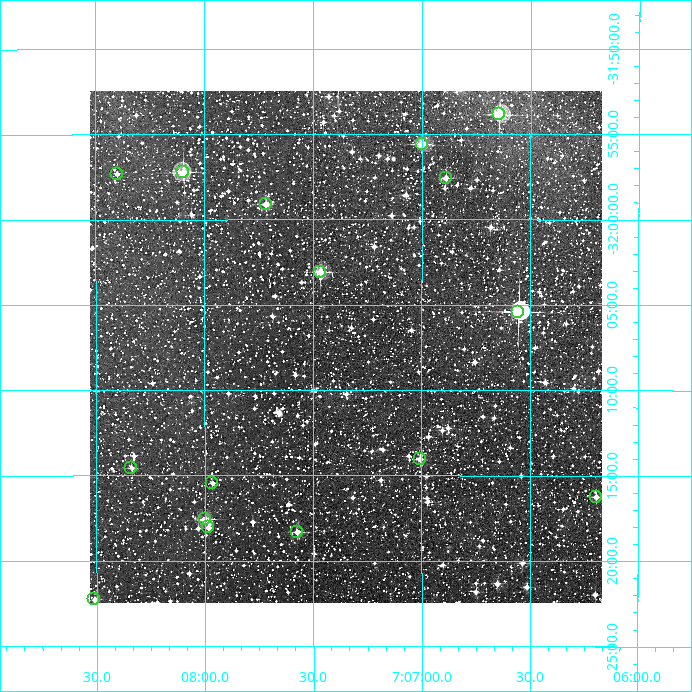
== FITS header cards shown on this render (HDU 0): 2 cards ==
NAXIS1  =                  512
NAXIS2  =                  512

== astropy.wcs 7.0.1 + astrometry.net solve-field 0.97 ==
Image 512 x 512 px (HDU 0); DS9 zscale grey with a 90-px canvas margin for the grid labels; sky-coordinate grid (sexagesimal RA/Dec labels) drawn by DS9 from the SOLVED WCS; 16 Tycho-2 reference stars matched to detected sources circled (green)
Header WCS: RA---TAN/DEC--TAN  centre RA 07:07:21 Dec -32:07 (106.84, -32.12 deg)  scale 3.52 arcsec/px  FOV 30.0' x 30.0'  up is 0 deg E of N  parity normal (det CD < 0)
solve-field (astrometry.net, Tycho-2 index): VERIFIED the header's WCS against the Tycho-2 star catalogue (verified at 2 index scales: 7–16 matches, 0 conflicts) and refined it, rather than solving blind
Solved WCS: RA---TAN-SIP/DEC--TAN-SIP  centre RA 07:07:21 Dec -32:07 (106.84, -32.12 deg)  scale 3.51 arcsec/px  FOV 30.0' x 30.0'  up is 0 deg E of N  parity normal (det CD < 0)
The solver's refit moves the header's centre by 1.9 arcsec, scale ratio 0.999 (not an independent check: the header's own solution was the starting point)
Tycho-2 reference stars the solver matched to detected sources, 16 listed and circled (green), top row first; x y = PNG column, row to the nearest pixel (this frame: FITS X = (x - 90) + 1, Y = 512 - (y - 91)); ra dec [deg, ICRS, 3 dp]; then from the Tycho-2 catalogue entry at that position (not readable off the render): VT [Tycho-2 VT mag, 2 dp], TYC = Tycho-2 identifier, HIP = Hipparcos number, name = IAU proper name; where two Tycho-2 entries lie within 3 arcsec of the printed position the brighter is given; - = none
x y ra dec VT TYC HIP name
499 114 106.661 -31.897 9.84 7094-448-1 - -
422 144 106.749 -31.927 10.21 7094-1056-1 - -
183 172 107.024 -31.954 9.62 7094-348-1 - -
117 174 107.100 -31.955 12.70 7094-534-1 - -
446 178 106.723 -31.959 10.98 7094-217-1 - -
266 204 106.929 -31.985 10.59 7094-20-1 - -
320 272 106.867 -32.051 9.97 7094-77-1 - -
518 312 106.638 -32.090 8.85 7094-923-1 - -
420 459 106.752 -32.234 11.56 7094-119-1 - -
131 468 107.084 -32.242 11.66 7094-361-1 - -
212 483 106.991 -32.257 12.22 7094-1119-1 - -
596 497 106.548 -32.271 11.39 7094-489-1 - -
205 519 106.999 -32.293 10.27 7094-1307-1 - -
208 527 106.996 -32.301 11.66 7094-814-1 - -
297 532 106.894 -32.305 11.13 7094-1126-1 - -
94 599 107.127 -32.371 10.95 7094-477-1 - -